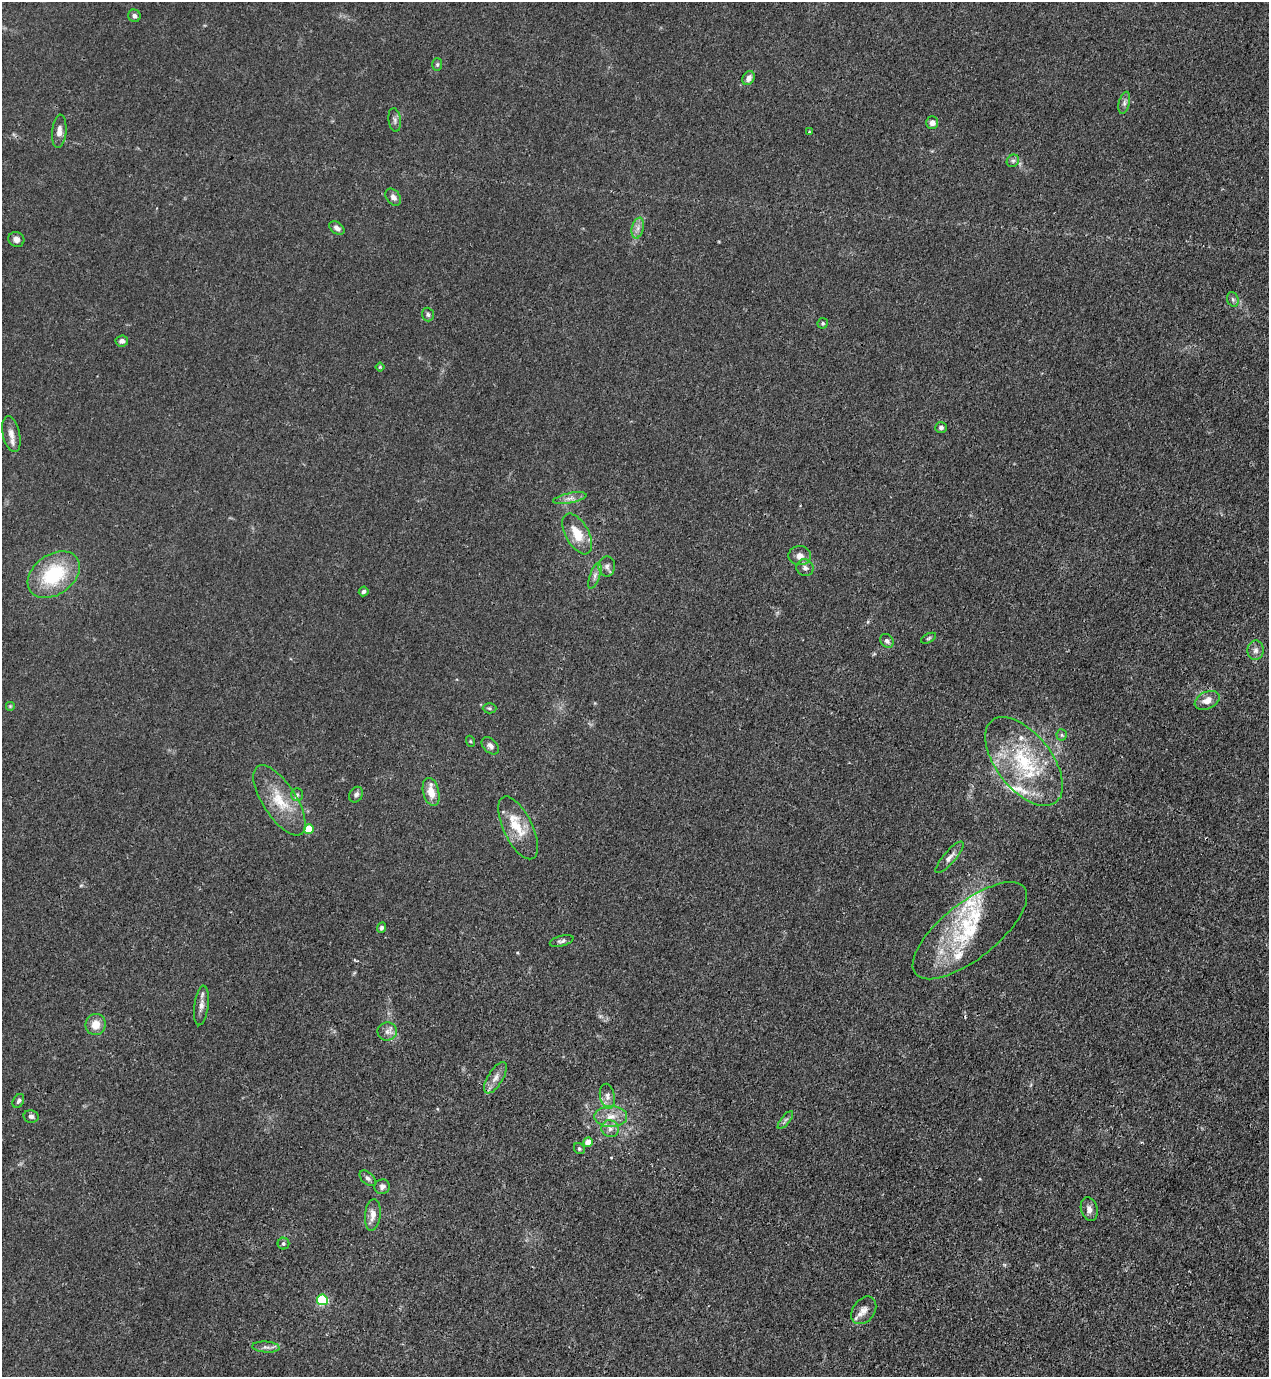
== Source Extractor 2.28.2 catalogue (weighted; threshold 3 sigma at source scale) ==
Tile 6 of 4 x 4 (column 2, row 2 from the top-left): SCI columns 1489-2755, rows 2792-4166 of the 5645 x 5583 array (HDU 1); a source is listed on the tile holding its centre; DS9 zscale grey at full resolution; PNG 1271 x 1379 px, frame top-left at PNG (2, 2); each listed source drawn as its Kron ellipse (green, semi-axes under 4 px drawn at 4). Shown black and unused: <1% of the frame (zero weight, under 3 of 4 exposures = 7% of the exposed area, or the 3 px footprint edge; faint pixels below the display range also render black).
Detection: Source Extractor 2.28.2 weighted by HDU 2 'WHT'; one run over the whole footprint, this tile lists its part. Background 0.0182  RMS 0.0026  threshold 0.0115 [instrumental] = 3 sigma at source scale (4.5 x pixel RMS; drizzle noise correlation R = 1.50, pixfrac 1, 0.05/0.05 arcsec/px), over >= 5 px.
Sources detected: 80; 1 too faint to see at this stretch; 1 cosmic-ray / hot-pixel residue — neither listed nor drawn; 10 inside a brighter listed object's ellipse — not listed separately; the other 68 listed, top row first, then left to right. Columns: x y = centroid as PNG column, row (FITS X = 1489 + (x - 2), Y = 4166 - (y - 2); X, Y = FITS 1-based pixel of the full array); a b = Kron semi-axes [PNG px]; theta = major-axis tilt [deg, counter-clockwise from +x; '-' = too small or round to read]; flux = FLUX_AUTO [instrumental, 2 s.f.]
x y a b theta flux
134 16 6 6 - 0.83
437 64 6 5 - 0.47
749 78 7 5 60 1.5
1124 103 11 5 76 0.85
395 120 12 6 -83 0.82
932 123 6 6 - 1.2
59 131 17 7 84 1.7
809 132 4 2 - 0.19
1013 161 7 5 42 0.63
393 197 9 6 -50 1.2
337 228 8 5 -34 1.1
638 228 10 6 77 1.2
16 239 8 7 - 1.2
1233 299 7 5 -69 0.59
428 314 7 6 - 0.61
823 323 5 5 - 0.44
122 341 6 5 - 0.9
380 367 4 4 - 0.3
941 427 6 5 - 0.65
11 434 18 8 -78 2.1
570 498 17 5 12 1.5
577 534 22 11 -61 5.6
800 556 11 9 -3 1.7
607 566 10 8 90 1.1
805 568 9 8 - 1
54 575 29 20 36 18
595 576 14 5 71 1.2
364 591 5 4 - 0.66
929 638 8 4 27 0.46
887 641 7 6 - 0.87
1255 650 10 8 86 1.3
1207 700 13 8 26 2.5
10 706 5 5 - 0.32
489 708 7 5 -2 0.43
1062 735 5 5 - 0.43
470 741 5 3 - 0.26
490 746 10 6 -46 1
1024 761 52 27 -52 23
431 792 14 8 -77 3.5
297 795 6 5 - 0.54
356 795 8 6 56 0.77
279 800 40 17 -57 8.8
518 828 34 14 -64 6.6
309 829 5 5 - 8.8
950 857 20 6 48 1.6
382 928 5 4 - 0.59
970 931 69 28 38 19
561 941 12 5 14 0.76
201 1005 20 7 83 1.7
96 1024 10 10 - 3.2
387 1031 10 9 - 1.4
495 1078 18 7 59 2
607 1096 13 7 -79 1.4
18 1101 7 5 60 0.62
31 1116 7 6 - 0.73
611 1117 16 10 0 3.3
785 1120 11 4 51 0.62
610 1129 9 8 - 1.4
588 1142 5 4 - 4.1
579 1149 6 5 - 0.41
368 1178 9 6 -42 0.78
382 1187 8 7 - 0.86
1089 1209 12 8 -73 1.5
373 1215 16 8 83 2
283 1244 6 6 - 0.47
322 1300 5 5 - 23
864 1310 15 11 54 2.3
266 1347 14 5 -4 1